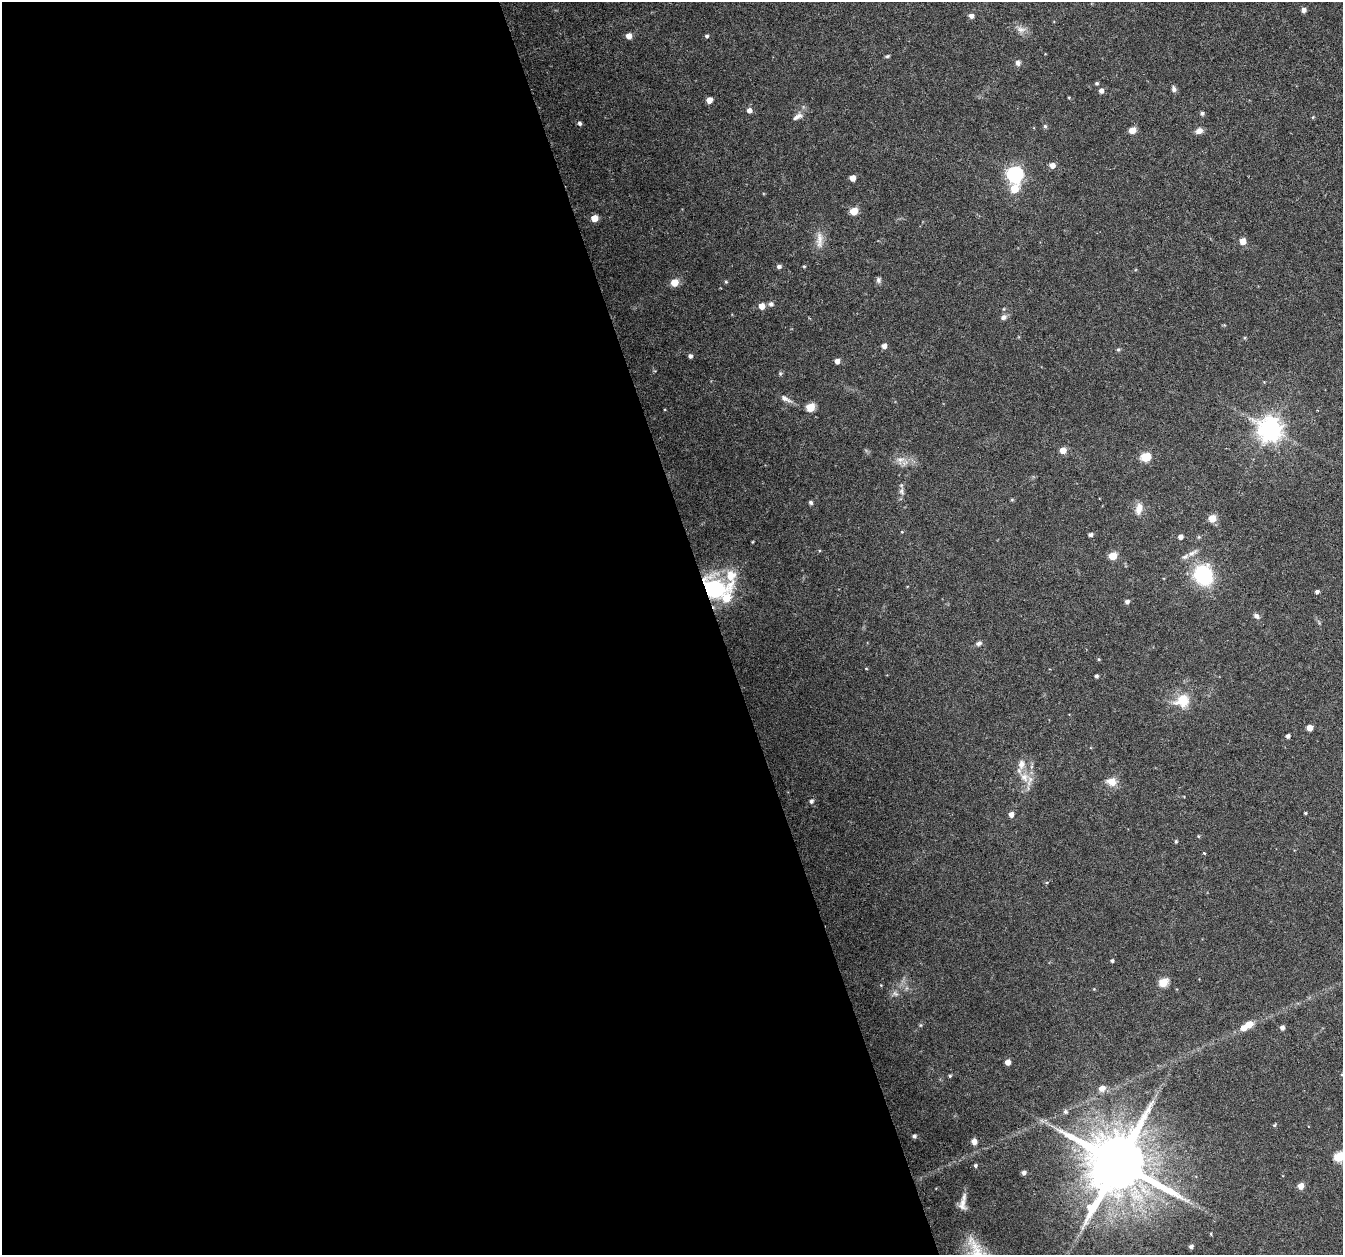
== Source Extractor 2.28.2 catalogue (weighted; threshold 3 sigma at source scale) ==
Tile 9 of 4 x 4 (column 1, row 3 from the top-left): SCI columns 1-1341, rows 1317-2569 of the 5368 x 5192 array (HDU 1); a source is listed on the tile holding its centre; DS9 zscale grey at full resolution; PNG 1345 x 1257 px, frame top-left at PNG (2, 2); no overlay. Shown black and unused: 53% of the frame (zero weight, under 3 of 6 exposures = <1% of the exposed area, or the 3 px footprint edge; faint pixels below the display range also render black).
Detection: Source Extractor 2.28.2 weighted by HDU 2 'WHT'; one run over the whole footprint, this tile lists its part. Background 0.0242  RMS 0.0028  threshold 0.0114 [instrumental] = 3 sigma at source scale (4.09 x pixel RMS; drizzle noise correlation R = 1.36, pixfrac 0.8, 0.0396/0.0396 arcsec/px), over >= 5 px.
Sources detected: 102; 3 inside a brighter listed object's ellipse — not listed separately; the other 99 listed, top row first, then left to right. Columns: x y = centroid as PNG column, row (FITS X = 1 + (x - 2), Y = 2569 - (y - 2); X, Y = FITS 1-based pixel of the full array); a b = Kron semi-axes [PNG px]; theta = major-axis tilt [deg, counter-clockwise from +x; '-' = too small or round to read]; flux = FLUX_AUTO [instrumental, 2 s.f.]
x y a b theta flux
1304 10 5 5 - 1.2
971 16 5 5 - 1.1
1021 29 13 8 -8 1.6
629 36 5 5 - 2.1
707 36 4 4 - 0.47
887 56 7 4 26 0.37
1018 63 7 7 - 0.89
1097 83 5 4 - 0.39
1174 89 7 5 -66 0.83
1101 91 5 5 - 1
1069 97 4 3 - 0.2
709 100 5 4 - 2.5
749 110 5 5 - 1.3
1202 113 5 4 - 0.6
797 116 15 7 27 1.5
580 123 5 4 - 0.62
1045 126 5 5 - 0.44
1132 130 5 4 - 3.8
1199 131 9 7 24 1.5
1052 165 5 5 - 1.7
1015 174 7 6 - 80
853 178 5 4 - 2.4
1014 189 7 6 - 6.2
854 211 5 5 - 5.6
594 218 5 5 - 3.9
819 240 25 9 -90 2.8
1243 241 5 5 - 3.3
779 266 5 5 - 0.75
804 266 4 3 - 0.27
879 280 8 6 77 0.66
675 282 5 5 - 5.1
726 282 5 4 - 0.34
771 304 6 6 - 0.8
762 306 5 5 - 2.8
1004 317 8 6 34 0.92
884 346 5 5 - 1.3
1118 349 5 4 - 0.41
690 356 5 4 - 0.77
837 361 4 4 - 1.6
780 373 5 5 - 0.37
785 399 16 6 -27 1.4
810 407 5 5 - 8
1270 429 8 8 - 230
1063 450 5 5 - 3.1
1145 457 6 5 - 11
900 460 12 11 - 2.1
901 491 10 7 -84 1.1
1012 500 6 4 0 0.27
811 502 5 4 - 0.67
1139 509 17 9 77 2.2
1212 518 5 5 - 5.6
902 532 4 3 - 0.18
1091 535 4 4 - 0.73
1180 537 4 4 - 1.3
1193 553 14 5 26 1.2
1113 556 5 5 - 6.1
1203 575 19 17 -66 19
730 576 29 12 -87 5.7
714 589 9 8 - 70
1317 592 4 4 - 0.76
1127 602 5 4 - 0.94
1256 616 9 6 -37 0.78
979 643 7 5 11 0.81
1099 659 5 4 - 0.27
866 668 4 3 - 0.19
1096 676 4 3 - 0.6
1182 701 20 17 17 5.9
1310 728 5 4 - 2.2
1288 736 4 4 - 0.85
1024 777 14 11 -51 3.2
1111 782 12 9 -9 2.7
811 801 6 5 - 0.66
1305 813 3 3 - 0.31
1011 814 5 4 - 1.5
1198 836 4 4 - 0.25
1176 841 4 3 - 0.36
1204 853 3 3 - 0.28
1112 961 4 3 - 0.53
1163 982 5 5 - 9.3
895 993 10 6 -40 0.86
1249 1024 6 5 - 3.4
1244 1028 5 5 - 2.2
1282 1028 5 4 - 1.1
1008 1062 4 4 - 1.7
1342 1075 5 3 - 0.24
950 1076 4 4 - 0.32
1102 1088 8 6 27 1.7
1065 1112 6 5 - 0.58
1274 1125 5 4 - 0.3
914 1136 4 4 - 0.64
974 1141 6 6 - 1.4
1339 1157 6 5 - 13
1118 1163 18 16 15 2500
975 1165 5 4 - 0.56
1024 1172 5 4 - 0.88
1301 1186 5 5 - 2.6
962 1204 18 10 88 2.2
1211 1234 5 3 - 0.24
1191 1247 4 4 - 0.8
Overlapping masked pixels (flux is a lower limit): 1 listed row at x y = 714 589
Isophote crosses this tile's border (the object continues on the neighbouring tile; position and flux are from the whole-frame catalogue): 2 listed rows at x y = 1342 1075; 1339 1157